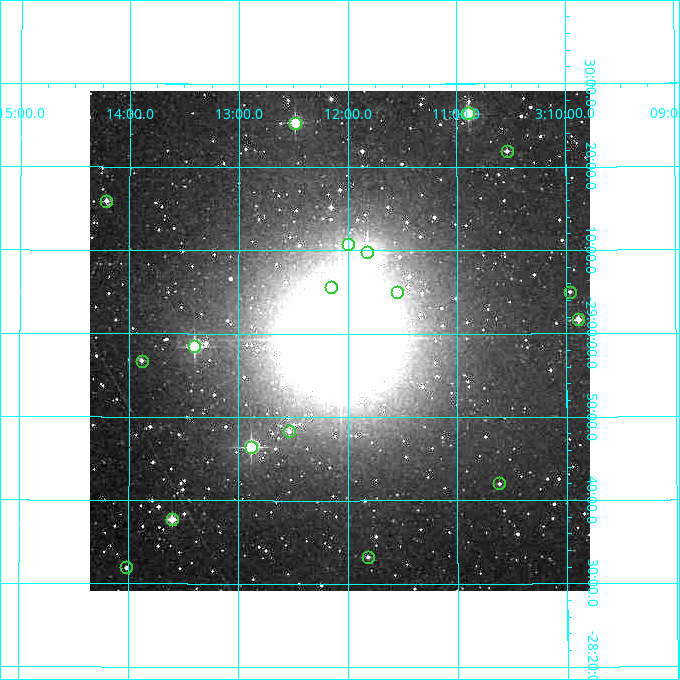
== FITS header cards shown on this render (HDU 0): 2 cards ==
NAXIS1  =                  500
NAXIS2  =                  500

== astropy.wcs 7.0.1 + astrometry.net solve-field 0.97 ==
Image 500 x 500 px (HDU 0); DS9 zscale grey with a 90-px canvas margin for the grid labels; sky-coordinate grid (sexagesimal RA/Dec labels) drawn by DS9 from the SOLVED WCS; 18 Tycho-2 reference stars matched to detected sources circled (green)
Header WCS: none
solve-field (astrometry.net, Tycho-2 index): SOLVED blind (the file carries no WCS)
Solved WCS: RA---TAN-SIP/DEC--TAN-SIP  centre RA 03:12:04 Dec -28:59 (48.02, -28.99 deg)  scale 7.2 arcsec/px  FOV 60.0' x 60.0'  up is -180 deg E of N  parity flipped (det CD > 0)
(file carries no celestial WCS; the grid is the blind solution)
Tycho-2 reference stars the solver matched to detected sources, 18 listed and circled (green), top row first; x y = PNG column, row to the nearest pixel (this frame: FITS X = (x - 90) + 1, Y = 500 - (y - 91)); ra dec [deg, ICRS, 3 dp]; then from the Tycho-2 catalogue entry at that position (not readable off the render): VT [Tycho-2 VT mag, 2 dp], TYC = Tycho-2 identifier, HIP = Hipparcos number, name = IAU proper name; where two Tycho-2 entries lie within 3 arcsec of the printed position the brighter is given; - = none
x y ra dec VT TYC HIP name
468 113 47.723 -29.440 8.52 6445-24-1 - -
295 123 48.121 -29.422 8.51 6445-213-1 14920 -
507 151 47.635 -29.365 11.06 6445-90-1 - -
106 201 48.553 -29.265 10.65 6445-528-1 - -
348 244 48.000 -29.179 9.96 6445-320-1 - -
367 252 47.955 -29.163 7.11 6445-987-1 14851 -
331 287 48.038 -29.094 9.63 6445-989-1 - -
397 292 47.886 -29.085 10.45 6445-286-1 - -
570 292 47.492 -29.083 11.54 6445-613-1 - -
578 319 47.472 -29.028 10.00 6445-358-1 - -
194 346 48.350 -28.975 7.95 6445-722-1 15005 -
142 361 48.471 -28.946 10.90 6445-273-1 - -
289 431 48.134 -28.805 11.29 6445-277-1 - -
251 447 48.221 -28.773 7.84 6445-68-1 14963 -
499 483 47.654 -28.700 11.85 6445-16-1 - -
172 519 48.401 -28.629 9.46 6445-337-1 - -
368 557 47.954 -28.554 11.48 6445-349-1 - -
126 567 48.505 -28.532 11.78 6445-447-1 - -